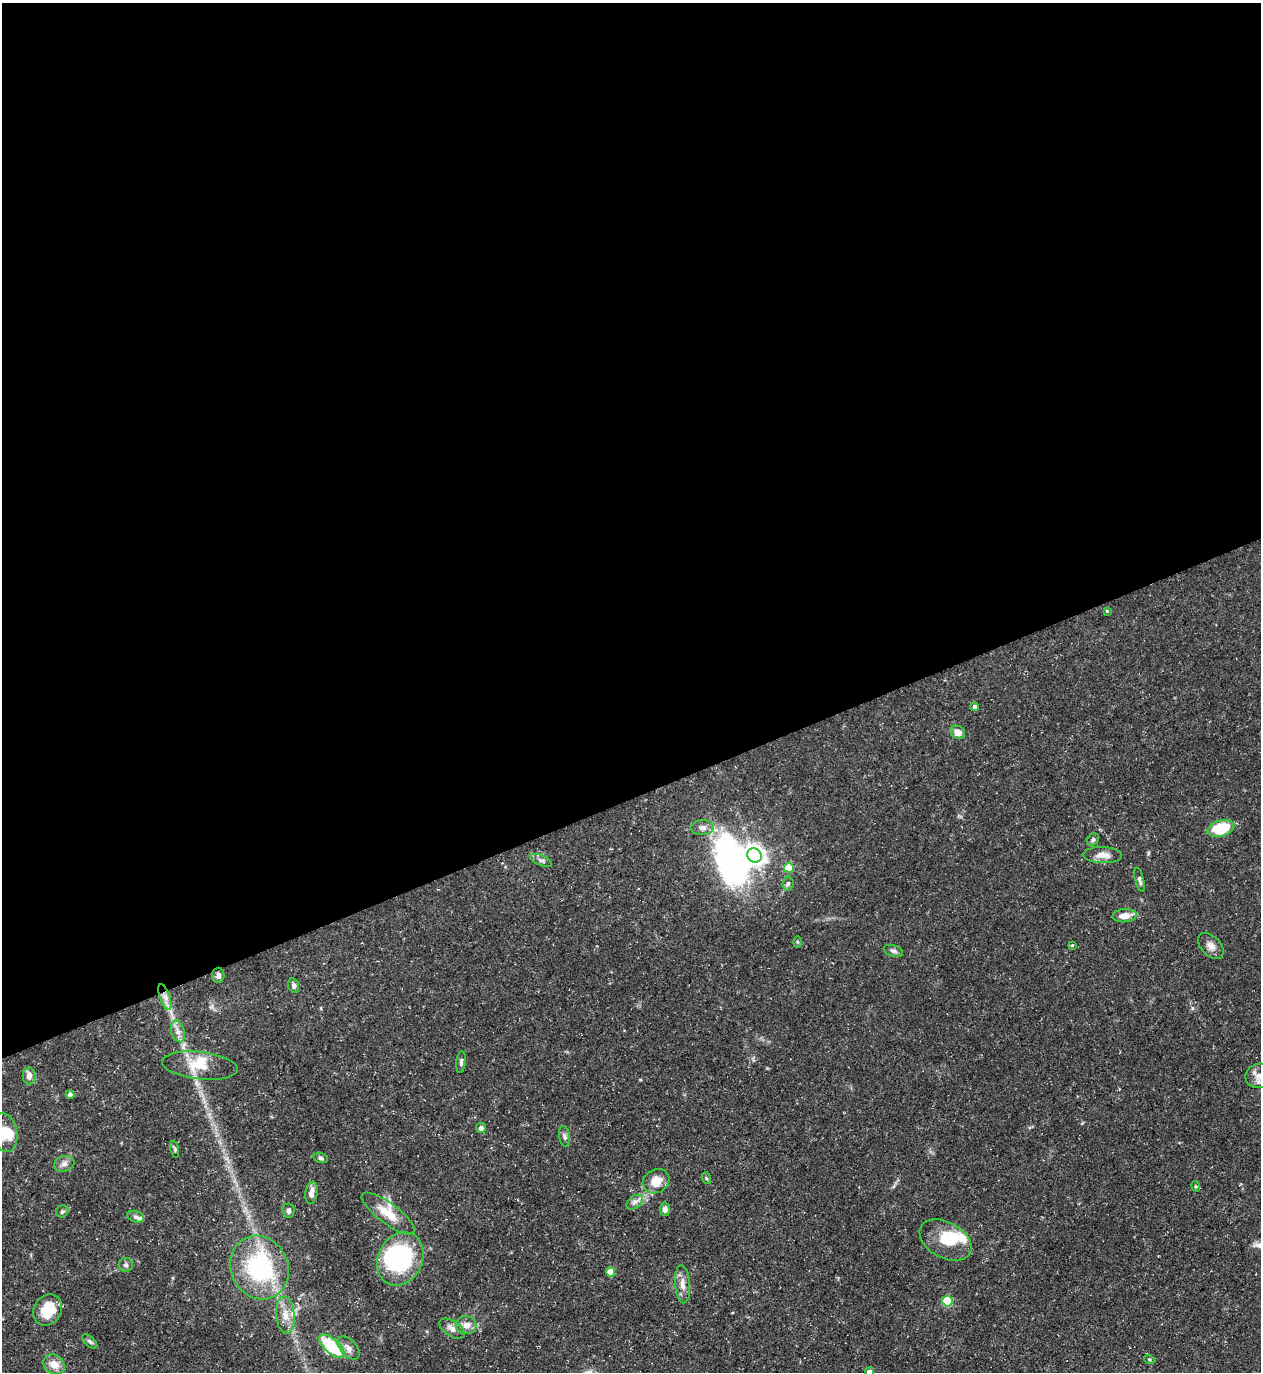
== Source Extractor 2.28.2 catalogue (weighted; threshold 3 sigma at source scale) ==
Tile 2 of 4 x 4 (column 2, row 1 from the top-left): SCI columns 1408-2666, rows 4109-5478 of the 5462 x 5478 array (HDU 1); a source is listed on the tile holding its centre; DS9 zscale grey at full resolution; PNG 1263 x 1374 px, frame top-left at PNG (2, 3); each listed source drawn as its Kron ellipse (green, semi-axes under 4 px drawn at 4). Shown black and unused: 58% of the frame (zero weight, under 3 of 5 exposures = <1% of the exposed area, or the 3 px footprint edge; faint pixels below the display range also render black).
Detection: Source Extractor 2.28.2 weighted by HDU 2 'WHT'; one run over the whole footprint, this tile lists its part. Background 0.0725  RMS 0.0047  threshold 0.0211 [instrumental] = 3 sigma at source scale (4.5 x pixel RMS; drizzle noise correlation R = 1.50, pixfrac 1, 0.05/0.05 arcsec/px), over >= 5 px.
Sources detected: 68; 4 inside a brighter object's white glare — neither listed nor drawn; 5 inside a brighter listed object's ellipse — not listed separately; the other 59 listed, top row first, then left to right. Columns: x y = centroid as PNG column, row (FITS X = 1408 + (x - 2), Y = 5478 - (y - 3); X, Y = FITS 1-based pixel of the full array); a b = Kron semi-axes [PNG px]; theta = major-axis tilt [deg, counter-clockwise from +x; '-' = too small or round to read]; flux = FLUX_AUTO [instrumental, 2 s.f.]
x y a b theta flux
1107 611 4 4 - 0.4
974 707 4 4 - 1.3
958 732 8 6 -34 4
702 828 11 7 4 2.6
1221 828 13 8 16 19
1093 840 7 5 46 0.92
754 855 7 7 - 280
1102 855 19 8 -1 4.6
541 860 11 5 -22 1.5
789 868 5 5 - 12
1140 880 12 4 -76 1.2
788 884 7 5 86 1.1
1125 916 12 6 4 4.7
797 942 6 4 -89 0.51
1072 945 3 3 - 0.43
1211 946 15 9 -47 3.1
893 951 10 5 -17 1.4
218 975 7 6 - 1.5
294 986 7 5 -73 1.6
165 997 13 5 -71 3.1
178 1031 11 6 -73 2.7
461 1062 11 5 84 1.3
200 1066 38 13 -6 11
29 1076 8 6 89 3
1259 1076 13 12 - 3.7
70 1094 4 4 - 1.7
481 1128 5 5 - 1.9
4 1132 20 12 -78 8.1
565 1136 10 5 -81 1.4
175 1149 8 3 -78 0.74
321 1158 7 5 -16 1
64 1164 10 8 18 2.1
706 1178 6 3 -71 0.6
656 1181 14 11 29 7.1
1196 1186 5 4 - 0.57
311 1193 11 6 80 3.2
635 1202 9 6 36 1.8
665 1209 6 5 - 2
62 1211 6 5 - 1
288 1211 7 6 - 1.7
388 1214 32 10 -37 8.8
136 1217 8 6 -13 1.3
945 1240 28 18 -29 13
400 1259 28 22 64 53
126 1265 7 7 - 1.3
259 1267 32 28 -65 55
610 1272 4 4 - 9.5
682 1284 19 7 -86 4.1
947 1301 5 5 - 32
48 1310 16 13 58 11
285 1315 19 9 -85 5.9
466 1325 10 9 - 3.5
452 1329 14 7 -34 3
90 1341 9 5 -41 1.1
332 1346 16 7 -41 26
348 1348 14 8 -47 2.9
1149 1359 5 3 - 0.51
54 1364 11 9 -38 5.7
869 1372 4 4 - 2.7
Isophote crosses this tile's border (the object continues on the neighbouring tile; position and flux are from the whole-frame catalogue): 3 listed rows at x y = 1259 1076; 4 1132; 869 1372